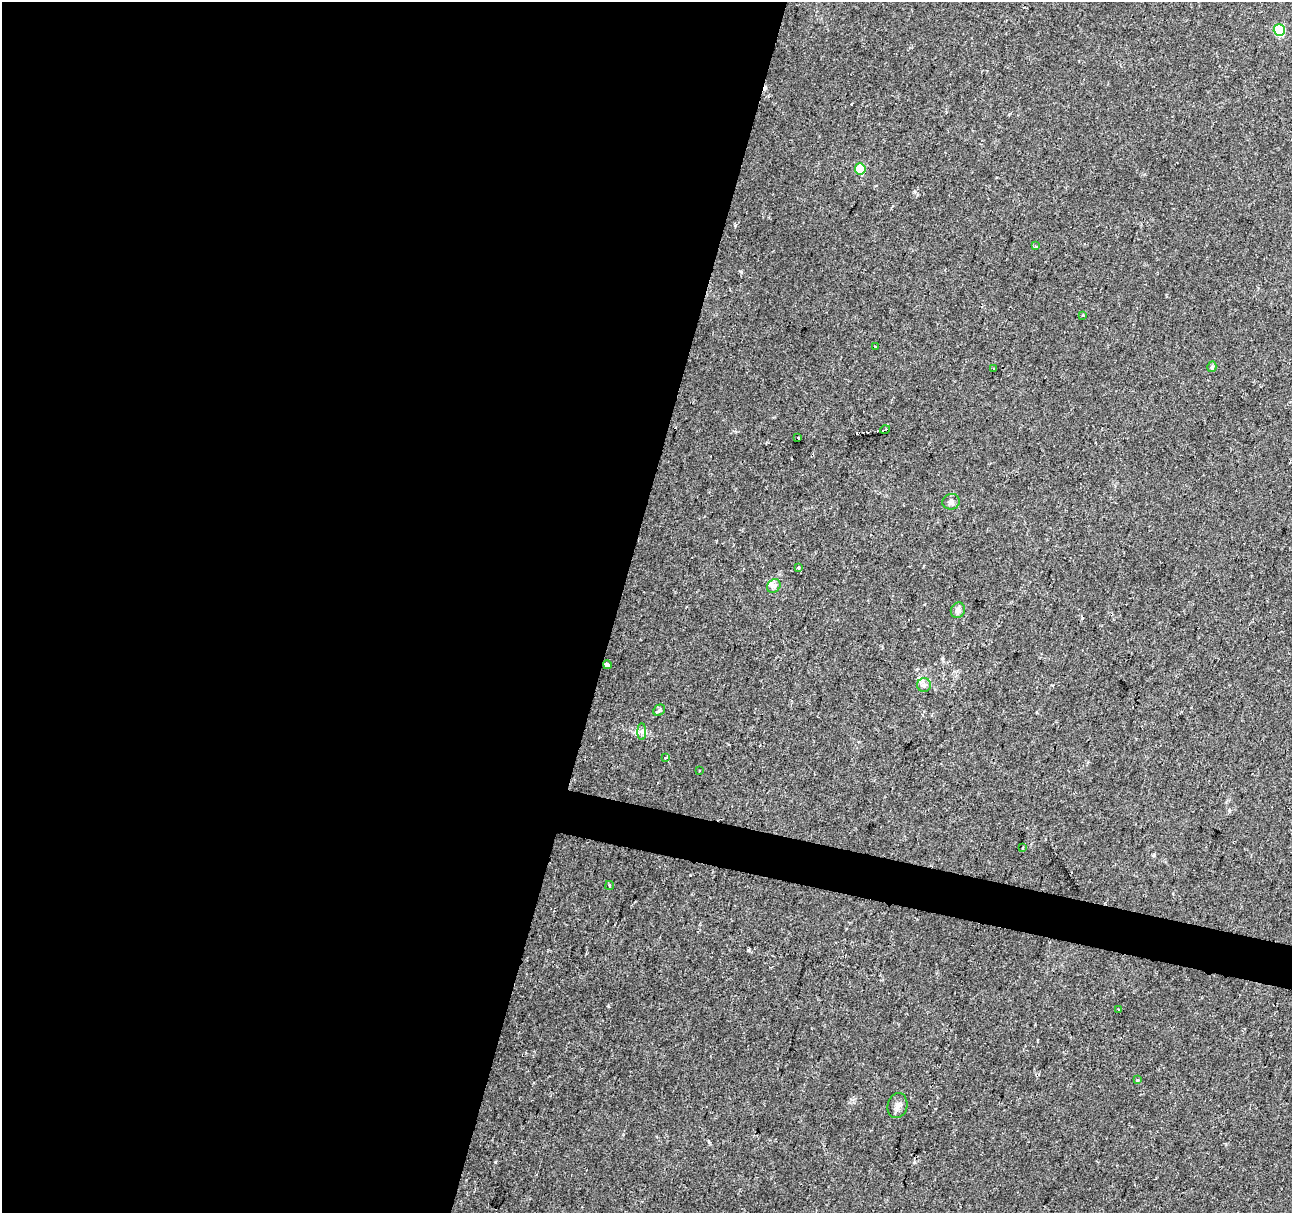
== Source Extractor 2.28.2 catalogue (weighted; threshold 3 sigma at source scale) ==
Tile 5 of 4 x 4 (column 1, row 2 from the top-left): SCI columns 8-1297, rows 2706-3916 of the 5165 x 5346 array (HDU 1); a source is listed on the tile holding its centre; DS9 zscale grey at full resolution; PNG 1294 x 1215 px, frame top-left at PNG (2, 2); each listed source drawn as its Kron ellipse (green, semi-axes under 4 px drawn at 4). Shown black and unused: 50% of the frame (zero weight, under 2 of 3 exposures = <1% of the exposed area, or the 3 px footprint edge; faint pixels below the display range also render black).
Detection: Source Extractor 2.28.2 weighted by HDU 2 'WHT'; one run over the whole footprint, this tile lists its part. Background 0.0365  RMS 0.0038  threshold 0.017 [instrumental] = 3 sigma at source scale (4.5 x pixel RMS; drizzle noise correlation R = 1.50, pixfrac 1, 0.0396/0.0396 arcsec/px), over >= 5 px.
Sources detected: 29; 5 cosmic-ray / hot-pixel residue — neither listed nor drawn; the other 24 listed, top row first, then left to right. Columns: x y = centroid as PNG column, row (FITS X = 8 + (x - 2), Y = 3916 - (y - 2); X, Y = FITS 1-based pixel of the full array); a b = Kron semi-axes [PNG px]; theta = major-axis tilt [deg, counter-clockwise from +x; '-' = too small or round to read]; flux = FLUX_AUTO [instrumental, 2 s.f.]
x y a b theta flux
1279 30 6 5 - 25
860 169 5 5 - 14
1035 246 4 3 - 0.51
1083 315 3 3 - 0.89
875 347 3 2 - 0.38
1212 367 5 4 - 0.72
993 369 3 3 - 0.82
885 429 5 3 - 2.2
798 438 3 3 - 0.69
951 502 9 7 9 1.3
798 568 3 3 - 0.68
774 586 7 6 - 1.2
958 610 8 6 64 1.7
607 665 4 4 - 2.7
924 685 7 7 - 1.3
659 710 6 5 - 0.79
642 732 8 4 -89 0.92
666 757 4 3 - 0.9
699 770 3 2 - 0.47
1023 847 3 3 - 1.2
609 885 4 3 - 0.5
1119 1010 3 2 - 0.49
1138 1080 4 3 - 0.46
897 1106 13 9 77 2
Unlisted compact peaks at least as high as the median listed source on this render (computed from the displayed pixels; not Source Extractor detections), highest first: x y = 748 950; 741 272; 608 1006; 914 192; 709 1142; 1153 855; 690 875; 1229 810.